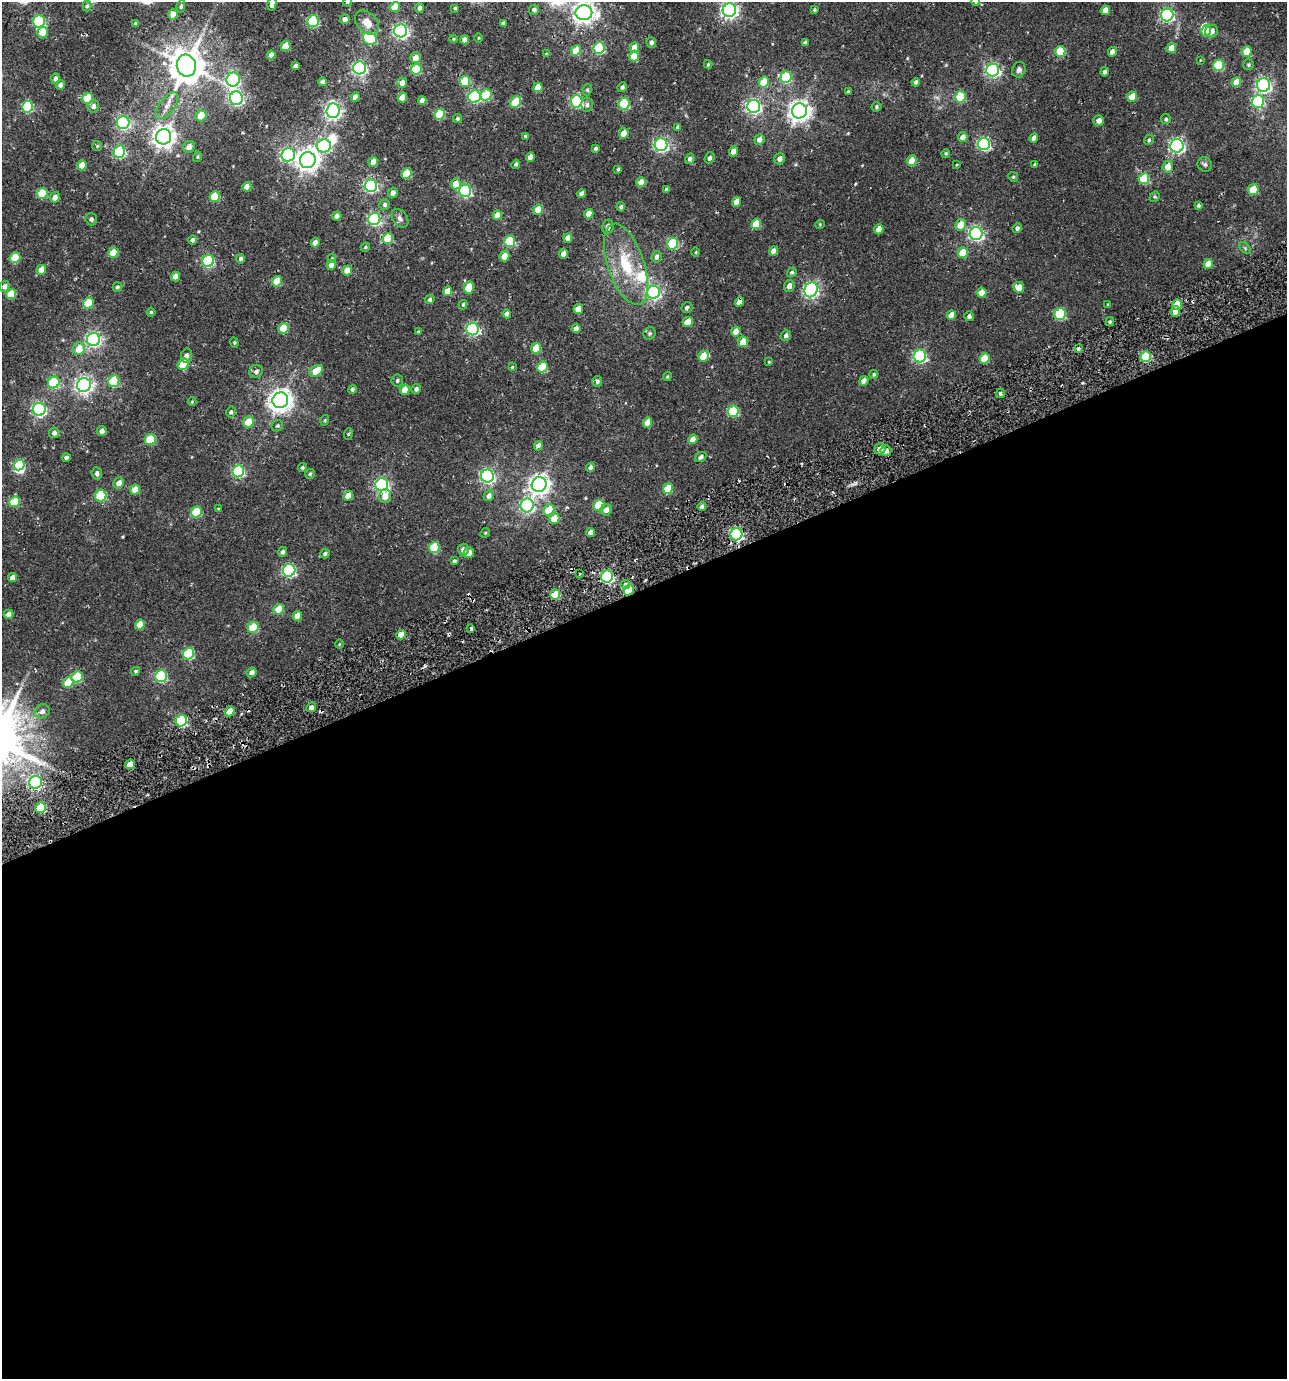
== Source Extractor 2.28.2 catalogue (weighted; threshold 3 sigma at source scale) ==
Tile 15 of 4 x 4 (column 3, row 4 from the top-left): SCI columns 2672-3956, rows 6-1382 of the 5408 x 5588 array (HDU 1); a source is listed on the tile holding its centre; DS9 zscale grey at full resolution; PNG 1289 x 1381 px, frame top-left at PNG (2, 2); each listed source drawn as its Kron ellipse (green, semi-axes under 4 px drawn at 4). Shown black and unused: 57% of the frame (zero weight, under 2 of 3 exposures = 3% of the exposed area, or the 3 px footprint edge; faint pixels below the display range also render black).
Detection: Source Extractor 2.28.2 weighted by HDU 2 'WHT'; one run over the whole footprint, this tile lists its part. Background 0.014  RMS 0.0038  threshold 0.017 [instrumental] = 3 sigma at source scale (4.5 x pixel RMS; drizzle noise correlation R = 1.50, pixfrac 1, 0.0396/0.0396 arcsec/px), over >= 5 px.
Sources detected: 341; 2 inside a brighter object's white glare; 2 cosmic-ray / hot-pixel residue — neither listed nor drawn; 3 inside a brighter listed object's ellipse — not listed separately; the other 334 listed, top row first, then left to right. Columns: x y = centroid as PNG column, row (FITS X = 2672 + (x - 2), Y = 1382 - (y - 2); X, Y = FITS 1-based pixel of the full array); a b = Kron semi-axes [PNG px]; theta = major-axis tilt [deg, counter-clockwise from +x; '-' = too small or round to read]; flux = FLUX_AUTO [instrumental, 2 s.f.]
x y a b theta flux
348 2 4 3 - 0.48
976 2 4 3 - 0.35
272 4 7 4 75 2.2
87 6 5 4 - 0.67
181 6 6 4 80 0.61
395 7 5 5 - 5.8
420 8 5 4 - 1.4
455 8 3 3 - 0.6
534 10 5 5 - 1.1
729 10 7 6 - 130
814 10 4 3 - 0.56
1105 10 5 4 - 3.4
584 13 8 7 - 230
173 14 5 4 - 3.4
1167 15 6 6 - 66
345 19 5 4 - 1.9
39 21 6 6 - 40
313 21 6 5 - 36
367 23 14 10 -46 4.5
503 23 4 3 - 0.94
136 24 4 3 - 0.86
401 31 6 6 - 93
1206 31 5 5 - 8.2
1212 31 7 6 - 2.6
42 32 5 5 - 4.9
370 38 7 6 - 33
479 38 4 3 - 0.33
454 39 4 4 - 0.38
465 40 4 4 - 2.2
651 42 5 5 - 1.1
805 43 4 3 - 1
286 46 5 5 - 8.9
599 48 6 5 - 29
634 48 5 5 - 4.6
1171 48 5 4 - 4.9
576 50 5 4 - 8
1060 51 5 5 - 15
1247 51 5 5 - 8.6
1112 52 5 4 - 2
546 54 4 3 - 0.4
271 55 4 4 - 2.4
634 56 5 5 - 8.1
415 58 5 5 - 3
1200 60 3 2 - 0.24
708 64 4 3 - 0.52
1218 65 6 5 - 19
1249 65 5 5 - 0.66
186 66 11 9 -81 880
295 66 4 3 - 1.2
360 68 6 6 - 74
416 69 5 5 - 17
993 70 6 6 - 83
1019 70 8 6 70 1.5
1104 72 4 4 - 1
786 77 6 5 - 27
56 79 5 4 - 1.5
233 80 7 6 - 63
465 81 5 5 - 13
322 82 4 4 - 1
764 82 5 5 - 9.2
916 82 4 4 - 1.3
1236 82 5 5 - 4.6
402 83 5 5 - 2
60 85 5 4 - 1.4
1263 85 6 6 - 90
538 87 5 4 - 5.7
622 87 5 4 - 1
587 90 6 4 80 0.62
848 92 3 3 - 0.6
486 95 6 5 - 14
355 97 4 4 - 2.5
402 97 5 4 - 5.5
474 97 6 6 - 46
960 97 5 5 - 19
1132 97 5 5 - 5.2
88 98 5 5 - 14
236 98 7 6 - 83
422 101 4 4 - 2.1
577 101 6 6 - 44
1258 101 6 6 - 35
516 102 6 5 - 14
624 104 6 5 - 26
587 105 7 5 86 1
93 106 6 6 - 1.5
167 106 15 7 53 3
754 106 6 6 - 89
28 107 6 5 - 31
877 107 5 5 - 0.68
333 111 7 6 - 110
799 111 7 7 - 250
440 114 5 5 - 17
201 115 6 5 - 5.8
457 118 4 4 - 0.69
1166 119 5 4 - 0.77
1099 121 5 5 - 2.1
123 123 6 6 - 67
678 127 4 4 - 1.3
624 133 5 5 - 4.2
525 136 3 3 - 0.68
164 137 8 7 - 260
963 137 5 4 - 2.3
1034 138 5 4 - 2.3
759 140 5 5 - 2
1149 140 5 5 - 0.63
984 144 6 6 - 53
661 145 6 6 - 76
97 146 5 5 - 0.46
324 146 7 6 - 39
1177 146 6 6 - 91
189 147 6 5 - 2.4
596 149 3 3 - 0.82
733 151 5 4 - 3.1
119 152 6 6 - 32
946 153 4 4 - 0.49
288 155 7 6 - 72
197 157 5 4 - 0.48
530 157 5 4 - 2.8
710 158 6 5 - 1
690 159 5 4 - 1
780 159 6 5 - 1.8
308 160 8 8 - 250
912 161 5 4 - 7.9
373 162 5 4 - 3.1
516 164 4 4 - 0.69
1205 164 7 7 - 0.95
82 165 5 4 - 5.8
956 165 4 2 - 0.28
1035 165 4 3 - 0.57
1168 167 6 5 - 4
618 169 4 3 - 0.47
406 174 5 5 - 11
1013 177 5 4 - 0.48
1144 179 5 5 - 15
641 182 5 5 - 3.6
456 184 5 5 - 5.6
371 186 6 6 - 59
247 187 4 4 - 3.6
666 189 4 4 - 0.68
1253 190 5 5 - 10
465 191 6 6 - 53
42 193 5 5 - 13
393 193 5 4 - 1.9
582 194 4 4 - 1.9
215 196 5 5 - 14
55 197 5 5 - 2.7
1155 197 5 4 - 0.53
737 202 5 4 - 3.6
385 205 5 5 - 1
1198 205 4 3 - 0.64
621 207 5 4 - 0.77
538 210 5 4 - 6.5
589 214 5 4 - 4.5
497 215 5 4 - 5
337 216 4 4 - 1.7
400 218 10 7 -54 1.4
91 219 6 5 - 0.66
374 219 6 6 - 54
756 224 5 5 - 9.3
820 224 5 3 - 0.29
961 225 6 5 - 5.4
608 226 7 5 77 1.8
1017 228 5 4 - 0.94
879 229 5 4 - 3.7
976 233 6 6 - 84
388 238 5 5 - 14
568 238 5 4 - 3
193 240 5 4 - 1
510 241 5 5 - 19
315 243 4 4 - 2.6
673 244 6 5 - 26
365 247 5 4 - 0.51
1245 248 7 4 -46 0.66
774 251 5 4 - 2.6
113 252 5 5 - 8
696 252 5 3 - 0.35
963 253 5 5 - 8.3
563 254 5 4 - 2.4
505 256 5 4 - 4.9
657 257 6 5 - 1.1
15 258 5 5 - 11
332 258 4 4 - 0.44
240 259 4 4 - 1
208 261 6 5 - 41
626 264 42 18 -71 19
1208 264 5 4 - 3.7
331 265 5 4 - 2.7
41 270 5 4 - 3.6
347 270 5 4 - 4.2
792 272 5 4 - 0.74
175 276 5 4 - 3.3
277 281 5 5 - 9.3
4 286 5 5 - 1.4
789 286 6 5 - 2.1
117 287 5 4 - 0.67
1019 287 5 5 - 4.2
469 288 6 5 - 9.5
811 290 8 6 63 82
447 291 5 4 - 4.2
653 292 6 6 - 81
982 293 5 4 - 5.2
11 294 5 5 - 8.7
430 299 5 4 - 0.76
739 302 5 4 - 2.4
88 303 5 5 - 13
1177 304 5 4 - 5.7
463 305 5 3 - 0.5
1108 305 4 4 - 0.39
687 308 6 5 - 1.1
578 309 5 4 - 3.7
1175 311 5 4 - 4.3
151 312 4 4 - 0.49
507 314 4 4 - 1.3
1060 314 6 5 - 26
951 315 5 4 - 3.3
969 316 5 4 - 1.2
1110 321 4 4 - 0.63
688 322 5 5 - 5.2
283 328 5 5 - 12
576 328 4 4 - 1.7
473 329 6 6 - 58
418 332 3 3 - 0.53
736 332 5 4 - 4
650 333 6 6 - 0.87
786 335 5 5 - 1.2
93 339 6 6 - 97
743 342 5 4 - 7.6
234 343 5 4 - 0.46
536 348 5 4 - 8.8
79 349 6 6 - 5.9
1078 349 3 3 - 2.9
187 356 7 5 84 1.4
703 356 5 5 - 9.9
920 356 6 6 - 58
1146 357 5 5 - 18
984 358 5 5 - 9.9
769 362 4 3 - 0.35
183 364 6 5 - 14
512 367 4 4 - 0.4
542 367 5 5 - 15
256 371 7 6 - 1.3
316 371 7 5 34 7.1
874 374 4 4 - 0.54
667 376 4 3 - 0.43
397 380 6 6 - 0.79
114 381 6 5 - 18
597 381 5 5 - 1
864 381 5 4 - 2.7
54 383 6 5 - 29
84 385 7 7 - 140
352 389 4 4 - 0.7
416 389 5 5 - 1.2
405 390 5 4 - 5.7
1000 394 4 3 - 0.6
280 400 8 7 - 290
192 402 4 4 - 0.37
39 409 6 6 - 68
733 411 6 5 - 24
231 412 5 5 - 0.81
325 420 5 3 - 0.42
248 422 6 5 - 7.1
648 422 5 4 - 4.8
277 426 6 5 - 0.69
102 431 5 5 - 1.7
54 433 5 5 - 1.3
348 434 6 3 71 0.44
150 439 5 5 - 16
693 439 5 4 - 3.3
538 446 5 4 - 1.9
880 449 5 5 - 3.2
886 451 5 5 - 1.9
66 457 4 4 - 1
701 457 6 4 35 1.1
19 465 5 5 - 17
590 467 4 4 - 1
302 468 4 4 - 0.61
238 471 6 5 - 40
97 473 6 5 - 1.1
310 474 5 5 - 0.67
487 476 6 6 - 77
119 483 5 5 - 2.3
382 485 6 6 - 79
539 485 7 7 - 210
668 489 5 5 - 13
135 490 5 5 - 6.6
101 496 6 5 - 22
348 496 5 4 - 4.5
385 496 7 6 - 3.6
489 496 6 5 - 1.6
15 502 5 5 - 14
527 505 7 6 - 73
599 506 5 5 - 17
702 507 4 4 - 1.2
218 509 4 3 - 0.35
549 510 6 5 - 8.9
606 510 6 5 - 1.9
196 512 5 5 - 18
554 519 6 5 - 5
591 532 4 4 - 2.5
485 533 5 4 - 0.39
736 534 6 6 - 58
434 547 6 5 - 19
463 549 6 5 - 2
283 552 5 4 - 0.98
325 553 5 4 - 0.74
469 553 5 5 - 2.8
454 561 3 3 - 0.65
289 570 6 6 - 55
580 574 2 2 - 0.47
13 577 5 4 - 2.2
607 577 6 6 - 54
625 585 5 4 - 2.8
629 590 5 4 - 9
555 595 5 5 - 13
279 609 5 5 - 8.6
8 614 5 4 - 1.7
297 616 5 4 - 4.3
140 624 5 4 - 6.6
253 627 6 5 - 18
471 629 4 3 - 2.2
401 635 5 4 - 5.4
339 644 5 3 - 0.35
189 654 6 5 - 23
136 671 4 4 - 0.64
252 672 5 4 - 1.6
161 676 6 5 - 32
77 677 6 5 - 18
68 682 6 5 - 9.1
311 707 5 4 - 1.6
42 711 7 7 - 2
230 711 5 4 - 5.3
181 721 6 5 - 29
130 764 5 4 - 4.5
35 782 6 6 - 67
41 808 5 5 - 17
Overlapping masked pixels (flux is a lower limit): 2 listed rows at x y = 607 577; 629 590
Isophote crosses this tile's border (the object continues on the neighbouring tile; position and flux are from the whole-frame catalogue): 5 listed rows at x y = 348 2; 976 2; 272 4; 729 10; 584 13